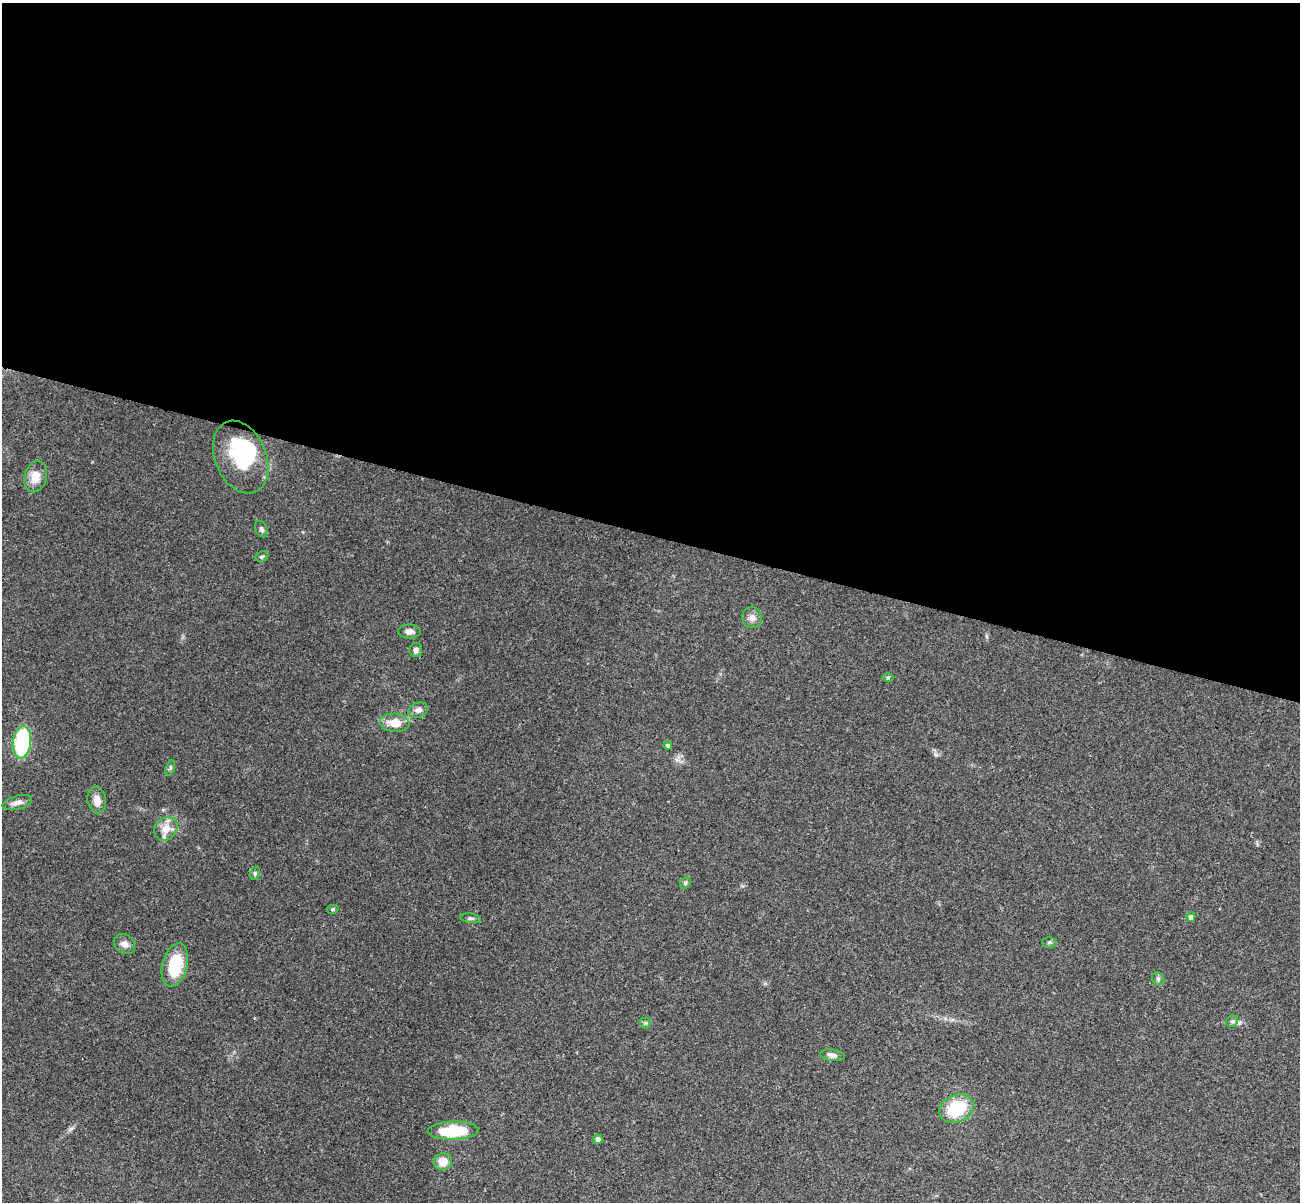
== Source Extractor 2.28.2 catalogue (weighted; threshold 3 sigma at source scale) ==
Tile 3 of 4 x 4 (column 3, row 1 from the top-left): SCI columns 2622-3919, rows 3908-5107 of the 5240 x 5291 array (HDU 1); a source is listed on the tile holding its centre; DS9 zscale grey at full resolution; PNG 1302 x 1204 px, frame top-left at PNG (2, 3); each listed source drawn as its Kron ellipse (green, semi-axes under 4 px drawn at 4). Shown black and unused: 44% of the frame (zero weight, under 3 of 4 exposures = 6% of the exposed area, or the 3 px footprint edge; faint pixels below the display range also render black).
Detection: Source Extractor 2.28.2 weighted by HDU 2 'WHT'; one run over the whole footprint, this tile lists its part. Background 0.0482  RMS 0.0052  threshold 0.0236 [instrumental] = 3 sigma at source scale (4.5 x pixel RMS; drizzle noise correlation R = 1.50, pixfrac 1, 0.05/0.05 arcsec/px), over >= 5 px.
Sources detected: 33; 1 inside a brighter object's white glare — neither listed nor drawn; the other 32 listed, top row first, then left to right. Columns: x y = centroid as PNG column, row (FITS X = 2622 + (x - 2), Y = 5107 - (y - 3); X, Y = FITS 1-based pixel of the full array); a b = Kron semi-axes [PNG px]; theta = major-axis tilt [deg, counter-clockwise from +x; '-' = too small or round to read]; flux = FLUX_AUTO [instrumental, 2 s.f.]
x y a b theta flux
241 457 38 25 -67 42
36 477 16 11 75 6.8
261 529 8 6 -65 1.4
262 557 7 5 26 0.96
752 618 10 10 - 3
409 631 11 7 1 2.5
416 650 7 6 - 1.9
888 677 6 4 1 0.67
418 710 10 7 15 2.6
395 723 15 9 -5 8.5
22 742 16 9 83 45
668 746 4 4 - 0.92
170 768 8 4 71 1.1
97 800 13 9 -80 4.6
17 803 15 6 16 2.7
166 829 13 11 47 6.1
255 873 7 5 74 0.92
685 883 6 4 47 0.86
333 909 6 4 13 0.7
1191 917 5 4 - 1.8
471 918 10 4 -9 1.3
1050 942 7 5 1 0.9
124 944 11 9 -37 2.9
175 965 22 12 76 22
1158 979 7 5 -46 1.2
1232 1021 6 5 - 1.1
645 1023 5 5 - 0.86
832 1055 12 6 -8 2.2
957 1109 18 13 22 23
453 1131 25 9 2 20
598 1139 5 4 - 2.5
443 1162 9 8 - 6.4